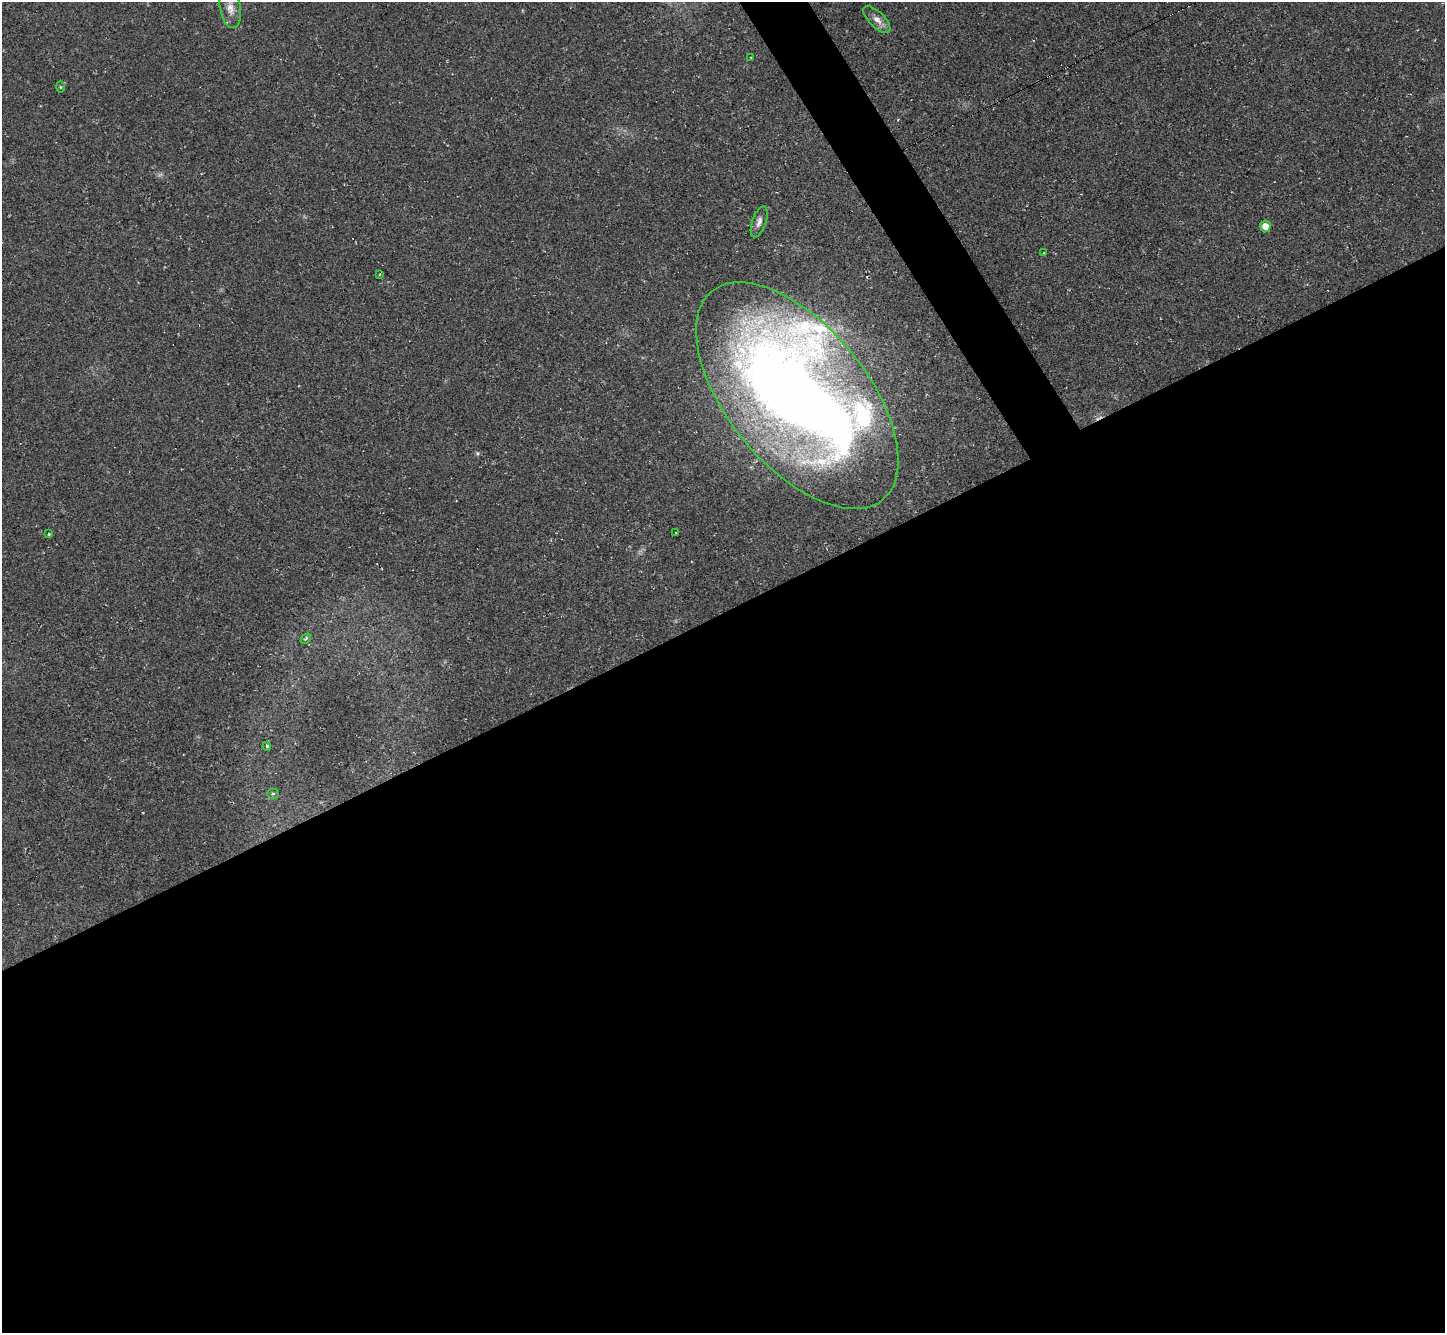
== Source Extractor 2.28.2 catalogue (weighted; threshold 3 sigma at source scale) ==
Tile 15 of 4 x 4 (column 3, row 4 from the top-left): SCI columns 2887-4329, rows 288-1618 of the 5772 x 5763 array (HDU 1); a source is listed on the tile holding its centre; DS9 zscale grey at full resolution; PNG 1447 x 1335 px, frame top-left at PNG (2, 2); each listed source drawn as its Kron ellipse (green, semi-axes under 4 px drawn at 4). Shown black and unused: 56% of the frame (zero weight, under 2 of 3 exposures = <1% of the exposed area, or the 3 px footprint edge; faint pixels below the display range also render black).
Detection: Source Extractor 2.28.2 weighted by HDU 2 'WHT'; one run over the whole footprint, this tile lists its part. Background 0.045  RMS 0.0066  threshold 0.0299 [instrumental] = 3 sigma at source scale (4.5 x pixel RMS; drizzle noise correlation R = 1.50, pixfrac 1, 0.05/0.05 arcsec/px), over >= 5 px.
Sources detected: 18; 3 cosmic-ray / hot-pixel residue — neither listed nor drawn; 1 inside a brighter listed object's ellipse — not listed separately; the other 14 listed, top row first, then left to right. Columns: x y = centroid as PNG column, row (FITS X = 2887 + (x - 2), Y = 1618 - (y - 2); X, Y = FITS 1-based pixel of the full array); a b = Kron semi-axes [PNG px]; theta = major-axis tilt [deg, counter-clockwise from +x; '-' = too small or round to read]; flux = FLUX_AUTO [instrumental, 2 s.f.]
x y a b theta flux
230 8 20 10 -80 6.4
877 20 17 7 -44 4.9
751 57 3 2 - 0.54
60 87 6 4 -88 0.7
759 222 16 7 71 3.6
1265 226 5 5 - 6.6
1043 253 4 2 - 0.45
380 274 3 3 - 0.59
797 396 135 70 -51 890
676 533 3 2 - 0.45
49 534 3 2 - 0.67
306 639 6 3 45 1.1
267 746 4 4 - 0.92
273 794 5 5 - 0.86